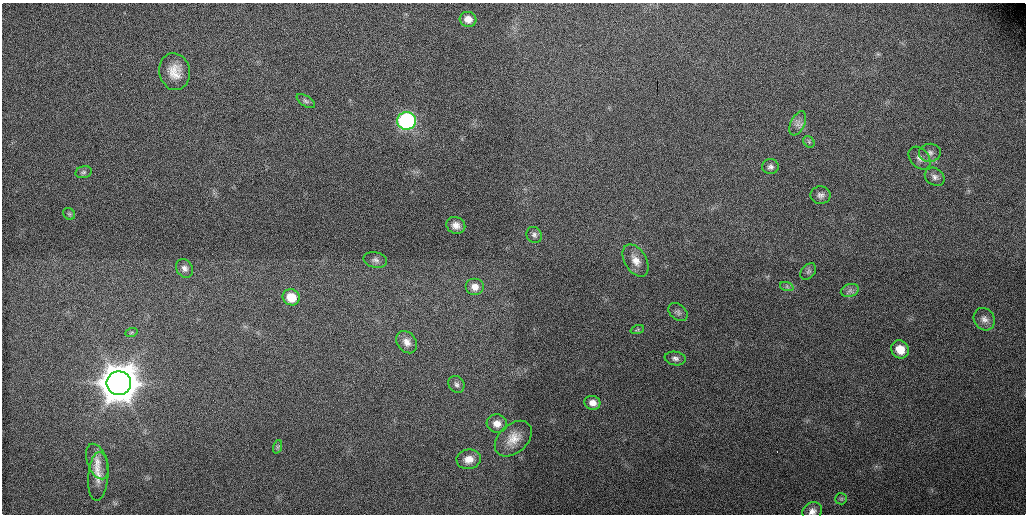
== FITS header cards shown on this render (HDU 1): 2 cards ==
NAXIS1  =                 1024 / length of original image axis
NAXIS2  =                  512 / length of original image axis

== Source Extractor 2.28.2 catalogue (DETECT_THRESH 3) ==
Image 1024 x 512 px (HDU 1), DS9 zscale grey, 1 PNG px = 1 image px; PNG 1028 x 516 px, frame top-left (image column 1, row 512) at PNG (2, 3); each listed source drawn as its Kron ellipse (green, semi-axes under 4 px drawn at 4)
Background 118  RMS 5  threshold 15.1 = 3 sigma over >= 5 px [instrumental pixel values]
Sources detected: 41; all 41 listed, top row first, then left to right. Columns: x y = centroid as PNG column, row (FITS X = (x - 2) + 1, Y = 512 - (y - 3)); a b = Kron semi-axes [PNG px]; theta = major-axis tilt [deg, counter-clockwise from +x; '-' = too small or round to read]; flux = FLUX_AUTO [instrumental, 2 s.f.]
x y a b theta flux
468 19 8 7 - 2.9e+03
175 72 19 15 -78 5.4e+03
306 101 10 5 -33 8.2e+02
406 121 9 9 - 5.6e+04
798 123 13 7 65 1.7e+03
809 142 6 5 - 5.6e+02
930 153 11 9 6 1.7e+03
919 158 13 9 -49 1.9e+03
770 167 8 7 - 1.2e+03
84 172 8 6 15 8.7e+02
935 177 10 8 -34 1.5e+03
821 195 10 9 - 1.4e+03
69 214 6 5 - 5.8e+02
456 225 9 8 - 2.2e+03
534 235 8 7 - 1.0e+03
375 260 12 8 -11 1.3e+03
636 260 17 11 -59 3.6e+03
184 268 10 8 -57 1.5e+03
808 271 9 6 49 9.1e+02
475 287 9 8 - 2.6e+03
787 287 7 4 -19 6.7e+02
850 290 9 6 17 1.2e+03
291 297 8 8 - 7.0e+03
678 312 11 7 -39 1.1e+03
984 319 12 10 -55 2.0e+03
637 330 7 4 19 5.2e+02
131 333 6 4 20 4.6e+02
407 342 12 9 -53 2.3e+03
900 349 9 8 - 4.6e+03
675 358 10 6 -9 1.3e+03
119 383 12 12 - 1.1e+06
456 384 9 7 -56 1.0e+03
592 403 8 7 - 2.3e+03
497 424 10 9 - 2.7e+03
513 439 21 14 42 5.3e+03
277 447 7 4 71 5.2e+02
469 459 12 10 7 3.3e+03
97 461 18 10 -69 4.1e+03
98 476 24 10 86 4.7e+03
841 499 6 5 - 5.5e+02
812 511 10 8 34 2.0e+03
At the frame edge (FLAGS 8, measured only in part): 1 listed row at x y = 812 511